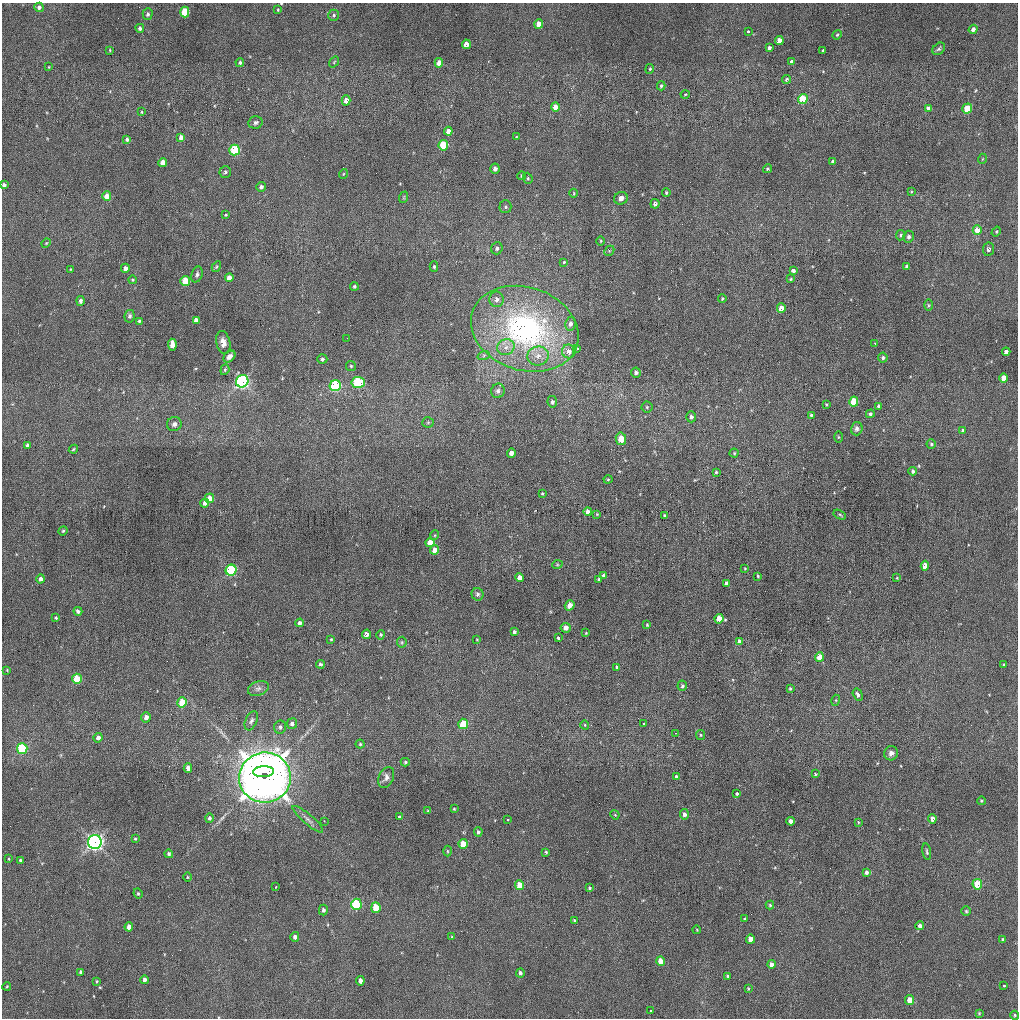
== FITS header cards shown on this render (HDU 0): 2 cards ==
NAXIS1  =                 1016 / length of data axis 1
NAXIS2  =                 1016 / length of data axis 2

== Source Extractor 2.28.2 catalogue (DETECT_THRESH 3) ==
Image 1016 x 1016 px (HDU 0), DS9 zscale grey, 1 PNG px = 1 image px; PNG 1020 x 1020 px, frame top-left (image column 1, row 1016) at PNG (2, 3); each listed source drawn as its Kron ellipse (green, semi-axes under 4 px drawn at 4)
Background 33.7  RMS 3.9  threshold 11.7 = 3 sigma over >= 5 px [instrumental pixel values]
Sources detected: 264; all 264 listed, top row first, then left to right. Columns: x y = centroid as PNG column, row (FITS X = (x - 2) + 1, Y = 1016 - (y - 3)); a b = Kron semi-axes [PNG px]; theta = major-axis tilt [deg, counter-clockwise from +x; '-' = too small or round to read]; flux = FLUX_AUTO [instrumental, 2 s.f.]
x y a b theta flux
39 7 4 4 - 750
278 10 3 2 - 250
185 12 5 4 - 9500
148 14 6 5 - 620
334 15 6 5 - 490
539 24 5 4 - 2600
140 28 4 4 - 760
973 29 4 4 - 900
748 31 3 3 - 2100
837 35 5 4 - 290
779 41 4 4 - 2400
466 44 5 4 - 2800
769 48 3 3 - 610
939 49 7 5 43 530
110 50 4 3 - 180
823 51 3 2 - 320
240 62 4 3 - 480
334 62 6 3 54 270
792 62 3 3 - 11000
439 63 5 4 - 2200
49 67 3 2 - 150
650 69 5 4 - 270
786 79 4 3 - 420
661 86 4 3 - 390
685 94 4 3 - 210
803 99 5 4 - 9600
346 100 5 4 - 1900
555 107 5 4 - 2400
928 108 4 4 - 1000
967 109 5 4 - 7200
142 112 3 2 - 250
256 123 7 6 - 750
448 131 4 4 - 1900
181 137 4 4 - 1100
516 137 3 3 - 260
127 139 4 3 - 570
443 145 5 5 - 11000
235 150 5 5 - 15000
982 159 5 3 - 210
833 161 4 3 - 630
163 162 4 4 - 2300
495 169 5 4 - 1200
767 169 4 3 - 400
225 172 6 5 - 480
343 174 5 3 - 220
522 176 4 4 - 450
528 178 6 4 -70 380
4 185 4 3 - 670
261 187 5 4 - 740
666 192 4 3 - 360
911 192 3 3 - 230
574 193 4 3 - 230
107 196 5 4 - 2500
404 197 6 3 72 260
621 198 7 6 - 1400
655 204 5 4 - 810
505 207 6 6 - 480
226 215 3 3 - 260
977 230 5 4 - 3300
996 232 5 4 - 290
901 235 5 4 - 510
909 237 6 5 - 660
601 241 5 3 - 250
46 243 4 4 - 250
497 248 6 5 - 790
988 249 7 5 81 930
609 251 6 4 44 360
564 262 3 3 - 5500
907 266 4 3 - 730
216 267 6 4 59 350
434 267 5 4 - 380
125 268 4 4 - 1100
71 269 4 2 - 200
793 270 3 3 - 9300
197 275 8 5 70 680
229 278 4 4 - 1900
791 279 4 3 - 310
132 280 4 4 - 280
185 281 5 5 - 6700
354 286 4 4 - 420
722 298 4 3 - 300
497 299 7 7 - 1200
80 301 5 4 - 590
928 305 6 4 -89 330
781 308 5 4 - 2800
130 316 6 5 - 510
196 320 4 4 - 1000
139 321 4 4 - 380
570 324 7 5 81 1000
525 329 55 41 -19 68000
347 338 2 2 - 120
223 342 12 7 -78 1900
875 344 4 3 - 230
172 345 6 4 -85 2700
506 347 9 8 - 1700
577 349 3 3 - 770
569 351 7 6 - 2100
1006 352 4 4 - 1300
484 355 6 4 19 370
229 356 7 5 45 1200
538 356 11 9 16 2400
883 358 5 4 - 460
322 359 5 5 - 580
351 366 5 5 - 420
225 370 5 4 - 390
636 372 5 5 - 930
1003 378 5 4 - 3000
242 381 6 6 - 52000
358 382 7 5 -6 21000
335 386 6 5 - 23000
498 391 7 6 - 810
552 402 6 5 - 560
854 402 5 4 - 8500
826 404 3 3 - 280
879 406 4 3 - 770
647 407 5 5 - 430
870 414 4 4 - 440
811 415 3 3 - 390
691 417 5 5 - 840
428 422 5 5 - 400
174 424 7 7 - 1100
857 429 7 5 75 820
962 430 3 3 - 300
838 437 6 4 -89 290
621 439 6 5 - 3800
931 444 4 4 - 460
27 445 4 3 - 770
73 449 5 3 - 280
511 453 4 4 - 1800
734 453 4 4 - 380
913 471 4 3 - 570
716 472 3 3 - 280
608 479 4 4 - 280
542 493 4 3 - 300
210 498 5 4 - 2300
205 503 4 4 - 940
588 511 4 4 - 1100
597 514 4 4 - 230
664 515 3 2 - 260
840 515 7 3 -30 310
63 531 5 4 - 270
435 535 5 3 - 230
430 542 4 4 - 3300
435 550 4 4 - 2200
557 565 5 3 - 250
925 566 5 4 - 2400
745 568 3 2 - 200
231 570 5 5 - 25000
603 575 4 3 - 470
758 576 3 3 - 270
520 578 4 4 - 1700
897 578 4 3 - 180
41 579 4 4 - 930
599 579 3 3 - 450
726 583 4 3 - 800
478 594 6 6 - 630
570 605 5 4 - 1600
78 611 4 4 - 600
56 618 3 3 - 320
719 619 5 4 - 4200
300 623 4 4 - 850
647 625 3 3 - 220
566 628 5 5 - 1100
514 632 4 3 - 690
586 633 3 3 - 180
367 634 4 4 - 1400
381 635 5 4 - 350
558 638 3 3 - 2200
331 639 4 3 - 240
477 640 4 2 - 170
739 641 4 4 - 660
402 642 5 5 - 370
819 657 5 4 - 3700
320 664 4 4 - 580
1004 665 3 3 - 290
617 667 4 3 - 470
7 670 3 3 - 190
77 679 5 5 - 8300
682 686 5 5 - 520
258 688 11 7 21 1100
790 689 3 3 - 350
858 695 6 4 -60 750
836 700 5 3 - 260
182 702 5 4 - 7200
146 717 5 5 - 1300
251 721 10 6 66 810
644 723 3 2 - 430
292 724 5 5 - 950
463 724 5 5 - 9400
585 725 5 3 - 230
280 727 6 6 - 750
675 733 3 2 - 250
701 735 5 4 - 300
98 738 5 4 - 1100
360 744 4 4 - 360
22 749 5 5 - 17000
891 753 7 6 - 1200
405 762 4 4 - 370
188 768 5 4 - 1900
263 772 10 5 2 180000
815 774 3 3 - 280
386 777 11 7 65 1200
676 777 4 3 - 6300
265 778 26 25 - 490000
737 794 3 3 - 2200
981 801 4 4 - 340
454 809 3 2 - 240
428 811 4 4 - 260
684 814 5 4 - 810
615 815 5 3 - 230
399 817 3 3 - 1100
209 818 4 4 - 540
308 819 20 5 -41 1400
932 819 5 4 - 1200
508 820 3 3 - 440
324 821 2 2 - 1000
791 821 4 4 - 1300
858 822 4 2 - 190
478 832 4 4 - 520
135 839 4 3 - 260
95 842 7 6 - 84000
463 844 5 4 - 4000
447 851 5 3 - 270
546 852 4 4 - 300
927 852 8 3 -81 430
169 854 4 4 - 410
9 859 3 3 - 660
20 860 3 3 - 2600
866 872 4 4 - 700
187 877 5 3 - 230
977 884 5 4 - 6700
519 885 5 4 - 4400
276 887 3 2 - 500
589 888 3 3 - 430
138 893 5 4 - 360
356 904 5 5 - 16000
770 905 4 4 - 290
376 908 5 4 - 8200
323 910 5 4 - 680
966 911 5 5 - 370
745 919 3 3 - 3200
574 920 3 2 - 230
920 925 4 4 - 1000
129 927 4 4 - 1700
697 930 4 3 - 220
295 937 5 4 - 930
452 937 4 4 - 240
750 939 5 4 - 2000
1003 940 4 4 - 540
660 961 5 4 - 3500
771 964 4 3 - 1000
81 972 4 3 - 520
520 973 4 4 - 560
728 976 3 3 - 310
144 980 4 4 - 860
96 981 3 2 - 230
360 981 4 4 - 1200
7 986 4 2 - 230
1004 986 3 3 - 950
748 988 4 3 - 210
910 1000 5 4 - 3700
651 1011 3 3 - 1000
979 1013 4 4 - 240
1015 1015 4 3 - 310
At the frame edge (FLAGS 8, measured only in part): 2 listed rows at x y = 278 10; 4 185

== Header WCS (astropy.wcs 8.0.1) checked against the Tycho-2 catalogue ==
Header WCS as astropy/WCSLIB reads it (applying the file's SIP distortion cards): RA---SIN-SIP/DEC--SIN-SIP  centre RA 14:04:05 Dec +29:24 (211.02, +29.41 deg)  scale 2.77 x 2.74 arcsec/px (non-square pixels)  FOV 47.0' x 46.4'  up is +26 deg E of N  parity normal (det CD < 0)
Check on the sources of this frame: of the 60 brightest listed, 24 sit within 3.7 arcsec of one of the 33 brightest Tycho-2 stars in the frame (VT <= 13.59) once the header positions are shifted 0.06 arcsec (0.06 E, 0.02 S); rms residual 1.23 arcsec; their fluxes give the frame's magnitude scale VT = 21.06 - 2.5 log10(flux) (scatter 0.47 mag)
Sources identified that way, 23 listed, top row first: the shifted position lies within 3.7 arcsec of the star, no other Tycho-2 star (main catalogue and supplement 1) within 7.4 arcsec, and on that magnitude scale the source's flux lands within +1.5 / -3 mag of the star's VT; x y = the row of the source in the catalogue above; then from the Tycho-2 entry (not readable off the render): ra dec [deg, ICRS J2000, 3 dp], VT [Tycho-2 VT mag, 2 dp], TYC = Tycho-2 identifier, HIP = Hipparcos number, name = IAU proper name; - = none
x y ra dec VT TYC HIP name
185 12 211.474 +29.637 10.96 2012-1140-1 - -
539 24 211.187 +29.749 12.56 2012-822-1 - -
779 41 210.988 +29.819 12.17 2012-461-1 - -
466 44 211.237 +29.710 12.16 2012-701-1 - -
803 99 210.947 +29.787 12.10 2012-868-1 - -
967 109 210.812 +29.836 12.26 2012-945-1 - -
443 145 211.216 +29.634 12.11 2012-544-1 - -
235 150 211.380 +29.560 10.14 2012-904-1 - -
569 351 211.036 +29.536 12.06 2012-1123-1 - -
242 381 211.284 +29.405 10.52 2012-1011-1 - -
335 386 211.208 +29.434 10.86 2012-566-1 - -
854 402 210.790 +29.597 11.17 2012-1004-1 - -
925 566 210.670 +29.509 11.86 2012-260-1 - -
231 570 211.220 +29.272 10.03 2012-937-1 - -
719 619 210.814 +29.404 11.58 2012-739-1 - -
819 657 210.719 +29.411 12.05 2012-916-1 - -
77 679 211.301 +29.145 11.38 2012-238-1 - -
182 702 211.208 +29.165 11.87 2012-781-1 - -
95 842 211.224 +29.039 9.45 2012-722-1 68793 -
977 884 210.508 +29.308 11.42 2012-863-1 - -
356 904 210.993 +29.085 11.86 2012-247-1 - -
376 908 210.977 +29.090 11.13 2012-674-1 - -
660 961 210.731 +29.149 13.59 2012-602-1 - -